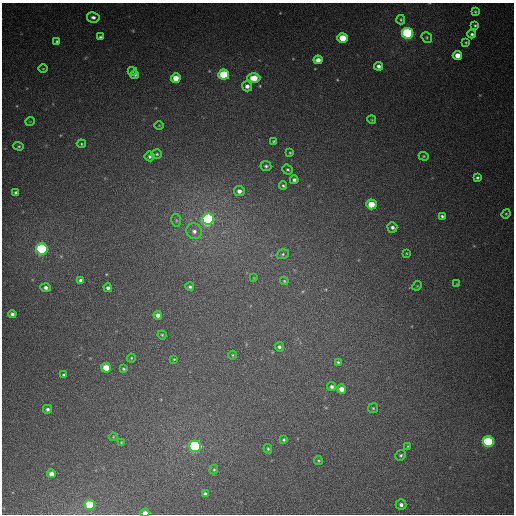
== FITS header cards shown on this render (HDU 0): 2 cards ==
NAXIS1  =                  512
NAXIS2  =                  512

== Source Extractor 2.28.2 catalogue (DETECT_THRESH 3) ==
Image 512 x 512 px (HDU 0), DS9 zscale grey, 1 PNG px = 1 image px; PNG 516 x 516 px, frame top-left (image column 1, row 512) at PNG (2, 3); each listed source drawn as its Kron ellipse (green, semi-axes under 4 px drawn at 4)
Background 422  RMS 12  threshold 35.1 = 3 sigma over >= 5 px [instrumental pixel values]
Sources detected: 86; all 86 listed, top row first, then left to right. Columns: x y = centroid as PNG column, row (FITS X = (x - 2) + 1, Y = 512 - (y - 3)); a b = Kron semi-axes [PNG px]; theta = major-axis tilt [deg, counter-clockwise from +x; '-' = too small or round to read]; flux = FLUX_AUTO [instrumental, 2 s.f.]
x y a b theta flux
475 12 3 3 - 830
93 17 6 5 - 2700
401 20 4 3 - 990
475 25 3 3 - 1000
408 33 5 5 - 140000
472 34 4 4 - 1800
100 37 4 3 - 1300
427 37 6 5 - 1100
343 38 5 5 - 22000
57 41 4 4 - 1200
466 42 4 3 - 810
457 55 4 4 - 8500
318 60 4 4 - 5900
378 66 4 4 - 3100
43 69 4 3 - 680
132 71 4 4 - 1100
135 75 4 3 - 1500
224 75 5 5 - 48000
176 78 5 4 - 12000
254 78 6 5 - 14000
247 86 5 5 - 3800
372 120 4 3 - 730
30 121 5 3 - 540
159 125 5 3 - 610
273 141 3 3 - 770
81 144 4 4 - 880
19 146 5 4 - 1100
290 153 3 3 - 730
157 154 5 4 - 1100
150 156 5 5 - 1600
424 156 5 4 - 970
266 166 5 5 - 1600
288 170 5 4 - 1200
477 178 4 3 - 1300
294 180 4 4 - 2000
283 186 4 3 - 1200
239 191 5 5 - 4100
16 192 3 3 - 1600
371 204 5 5 - 18000
506 214 5 4 - 1000
442 216 3 3 - 1300
208 219 6 6 - 210000
176 220 6 4 -79 1400
392 227 5 5 - 2500
194 231 8 7 - 4000
42 249 5 5 - 140000
406 253 4 3 - 710
283 254 6 5 - 1300
254 278 4 4 - 640
80 280 4 4 - 2100
284 281 4 3 - 780
457 284 4 3 - 620
417 286 5 4 - 790
46 287 5 4 - 2600
190 287 4 4 - 1500
108 288 4 4 - 2700
12 314 4 4 - 2600
158 315 4 4 - 4100
162 335 4 4 - 1100
279 347 5 4 - 1700
233 355 4 3 - 740
131 358 4 4 - 850
174 359 3 3 - 630
338 362 3 3 - 1000
106 368 5 5 - 13000
124 369 4 3 - 1000
63 375 4 4 - 1300
332 387 4 4 - 2300
341 389 4 4 - 6400
373 408 5 5 - 1000
47 409 5 4 - 1900
113 437 4 3 - 640
284 440 3 3 - 1000
121 442 3 3 - 510
488 442 5 5 - 96000
195 446 5 5 - 130000
408 446 3 3 - 750
268 449 4 3 - 1100
401 455 5 5 - 1400
318 460 4 4 - 1000
214 470 5 4 - 1100
51 474 4 4 - 4800
205 494 4 4 - 2300
90 505 5 5 - 35000
401 505 5 5 - 2900
145 513 4 3 - 6900
At the frame edge (FLAGS 8, measured only in part): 1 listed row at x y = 145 513